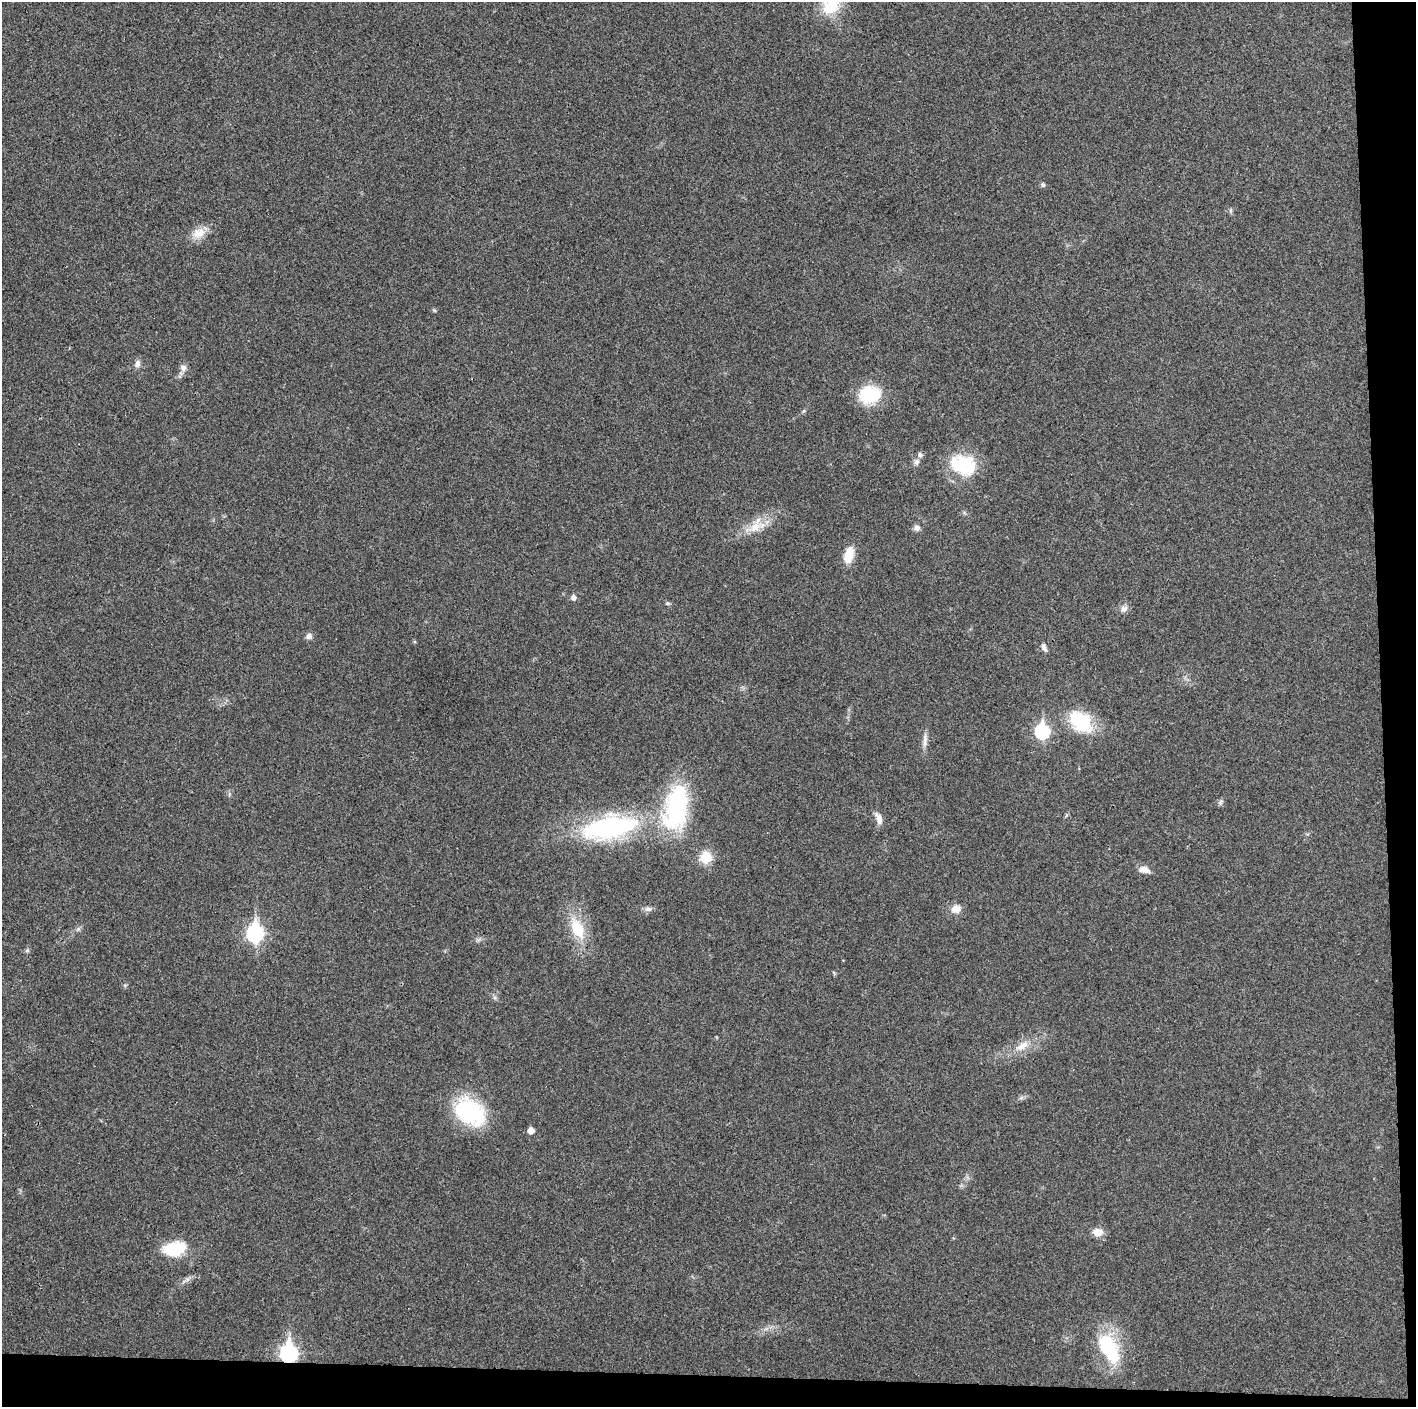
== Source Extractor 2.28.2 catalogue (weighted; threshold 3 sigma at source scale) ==
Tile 9 of 3 x 3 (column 3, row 3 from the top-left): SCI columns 2829-4242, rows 19-1423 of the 4249 x 4237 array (HDU 1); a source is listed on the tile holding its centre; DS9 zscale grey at full resolution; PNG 1418 x 1409 px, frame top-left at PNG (2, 2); no overlay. Shown black and unused: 5% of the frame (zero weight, under 3 of 4 exposures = <1% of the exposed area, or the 3 px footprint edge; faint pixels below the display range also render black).
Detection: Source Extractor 2.28.2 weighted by HDU 2 'WHT'; one run over the whole footprint, this tile lists its part. Background 0.0197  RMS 0.0056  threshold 0.025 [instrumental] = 3 sigma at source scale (4.5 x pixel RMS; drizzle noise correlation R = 1.50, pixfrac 1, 0.05/0.05 arcsec/px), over >= 5 px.
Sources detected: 38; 1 inside a brighter listed object's ellipse — not listed separately; the other 37 listed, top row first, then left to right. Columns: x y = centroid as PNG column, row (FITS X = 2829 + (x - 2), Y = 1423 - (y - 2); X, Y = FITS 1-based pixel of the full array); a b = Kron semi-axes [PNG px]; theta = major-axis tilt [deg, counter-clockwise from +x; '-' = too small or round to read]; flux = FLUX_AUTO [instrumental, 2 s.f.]
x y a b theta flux
831 4 25 19 58 20
1043 185 6 5 - 1.1
1230 210 7 4 81 0.85
199 233 20 13 22 7.2
137 364 10 7 75 2.3
183 368 9 9 - 2.6
869 394 23 18 4 27
916 462 9 7 88 2
962 464 30 26 2 26
755 527 18 13 41 8.8
917 528 8 7 - 2
849 555 20 10 72 10
573 598 5 5 - 2.4
1124 609 10 8 33 2.6
309 636 9 7 35 2.1
1044 647 11 5 -64 1.9
1081 722 29 19 -41 29
1042 731 8 7 - 68
925 740 21 5 87 3.1
1220 802 8 5 51 1.3
676 808 55 27 79 63
879 819 16 8 -74 3.7
610 827 64 24 10 89
706 857 13 12 - 10
1144 870 13 8 -13 3.8
648 909 10 6 1 2
956 909 11 10 - 4.8
577 928 25 13 -64 18
255 933 9 7 88 130
27 950 6 5 - 0.89
1022 1046 21 9 29 7
469 1112 31 23 -34 56
531 1130 5 5 - 4.9
1098 1232 12 9 -7 4.9
175 1248 29 17 10 20
1109 1348 43 21 -62 33
288 1353 9 7 89 150
Overlapping masked pixels (flux is a lower limit): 1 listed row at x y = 288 1353
Isophote crosses this tile's border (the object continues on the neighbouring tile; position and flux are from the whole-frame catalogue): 1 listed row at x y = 831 4
Unlisted compact peaks at least as high as the median listed source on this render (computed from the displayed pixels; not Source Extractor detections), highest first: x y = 667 603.